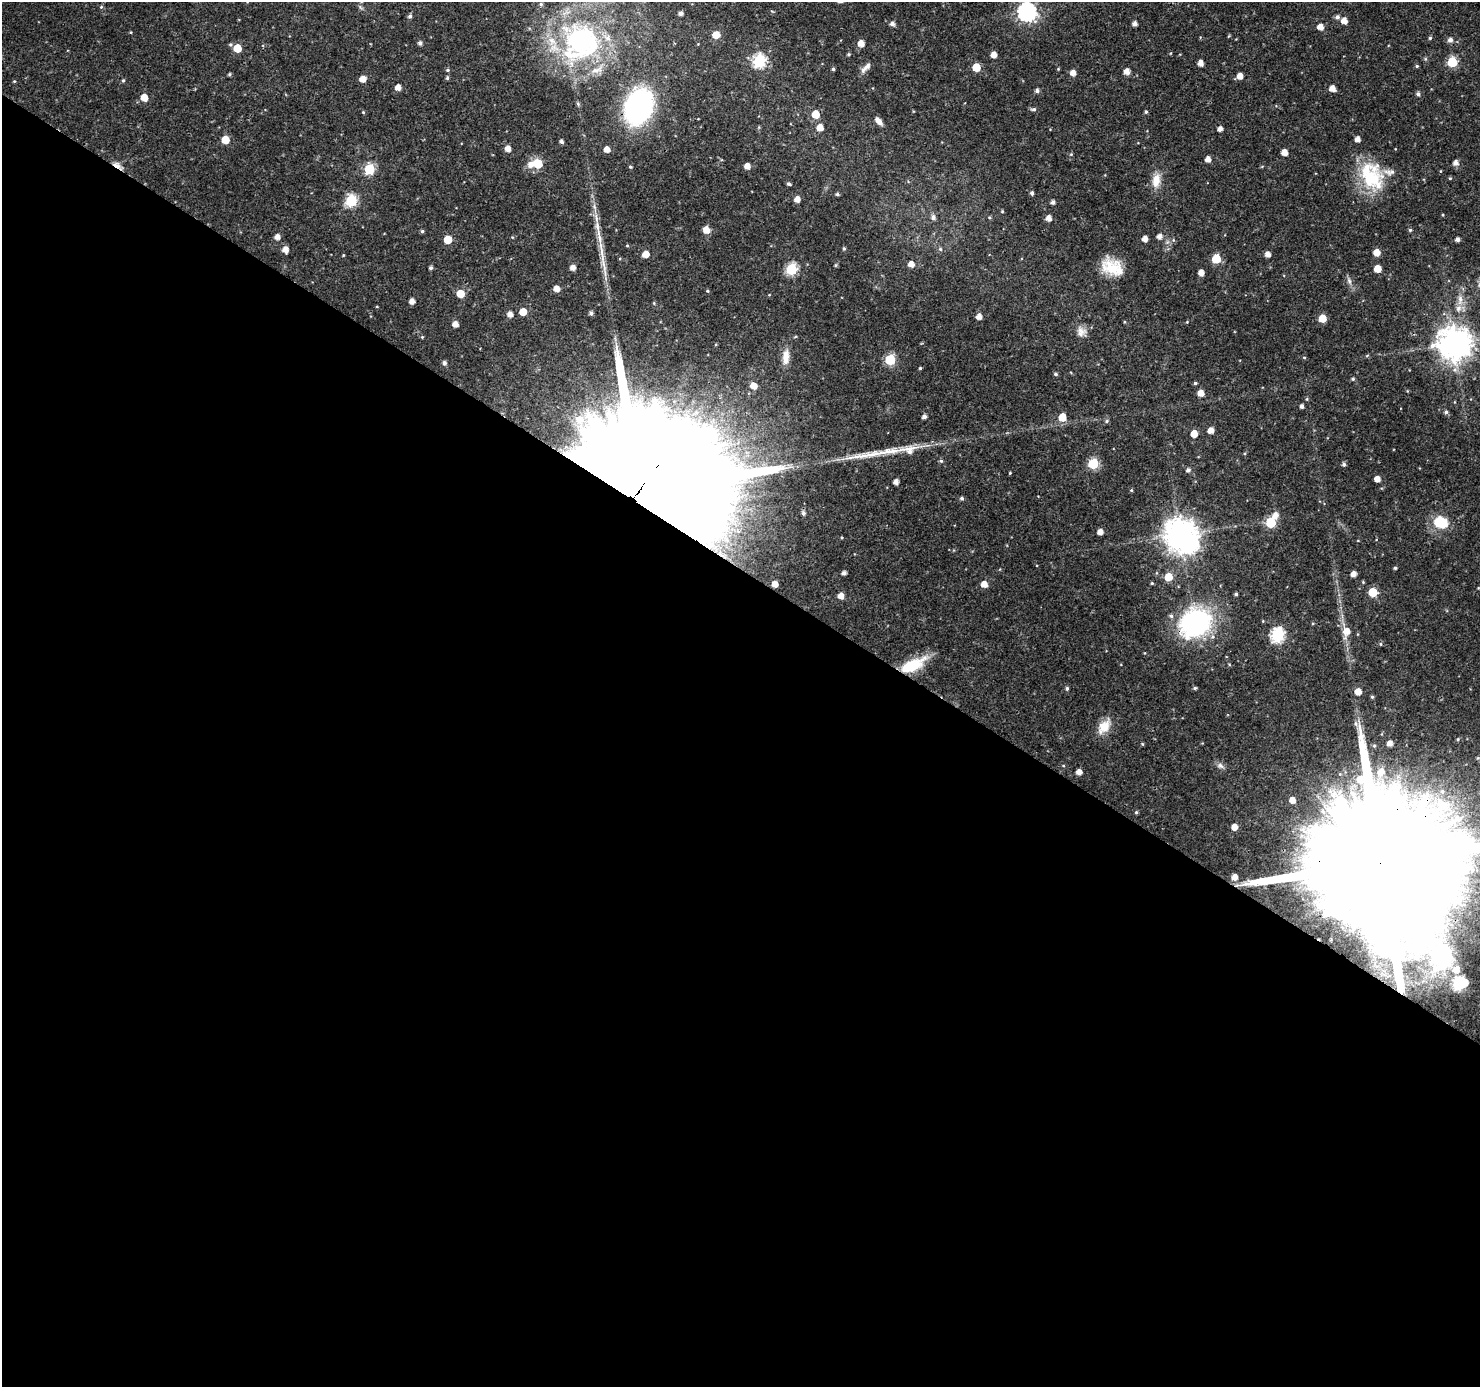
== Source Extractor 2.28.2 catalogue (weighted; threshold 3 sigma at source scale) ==
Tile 14 of 4 x 4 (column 2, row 4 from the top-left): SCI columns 1482-2959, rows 189-1573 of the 5926 x 5984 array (HDU 1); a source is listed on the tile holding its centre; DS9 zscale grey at full resolution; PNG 1482 x 1389 px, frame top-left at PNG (2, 2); no overlay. Shown black and unused: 59% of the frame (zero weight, under 3 of 4 exposures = <1% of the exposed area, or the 3 px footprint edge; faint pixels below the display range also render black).
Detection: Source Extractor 2.28.2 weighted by HDU 2 'WHT'; one run over the whole footprint, this tile lists its part. Background 0.0184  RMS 0.0016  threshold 0.00728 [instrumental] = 3 sigma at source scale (4.5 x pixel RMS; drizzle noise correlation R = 1.50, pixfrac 1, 0.0396/0.0396 arcsec/px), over >= 5 px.
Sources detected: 205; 3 inside a brighter object's white glare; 3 long thin detections or spike segments (spike, bleed or trail) — not listed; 5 inside a brighter listed object's ellipse — not listed separately; the other 194 listed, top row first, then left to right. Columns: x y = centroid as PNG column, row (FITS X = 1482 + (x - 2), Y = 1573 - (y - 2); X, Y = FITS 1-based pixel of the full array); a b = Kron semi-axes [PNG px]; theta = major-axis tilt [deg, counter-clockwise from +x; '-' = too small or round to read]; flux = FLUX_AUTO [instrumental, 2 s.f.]
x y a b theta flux
541 4 5 4 - 0.24
101 7 5 5 - 0.21
772 11 5 3 - 0.16
1027 12 7 7 - 62
681 13 4 4 - 0.64
410 16 5 4 - 0.41
1337 17 5 5 - 0.54
1344 21 5 5 - 1.4
892 24 5 5 - 0.74
1135 24 4 4 - 0.7
1320 27 5 5 - 1.4
716 35 6 5 - 2.4
1430 38 4 4 - 0.24
1450 40 5 5 - 0.74
580 42 54 52 51 33
420 43 4 4 - 0.54
861 43 5 5 - 1.8
237 48 6 6 - 3.4
849 54 4 4 - 0.22
994 55 5 4 - 1.3
759 61 6 6 - 22
1452 62 6 6 - 10
1200 63 5 4 - 1.1
1417 66 5 4 - 0.22
976 67 5 5 - 3.7
866 68 16 6 46 0.92
833 69 4 3 - 0.27
1058 69 4 4 - 0.14
447 70 5 4 - 0.26
1127 71 5 5 - 1.2
1073 73 5 5 - 1
229 74 4 3 - 0.24
1240 76 5 5 - 1.3
447 78 5 4 - 0.26
362 79 5 5 - 1.3
123 80 5 4 - 0.24
14 81 4 3 - 0.15
398 87 5 4 - 1.2
1332 88 5 5 - 1.4
1037 91 5 4 - 0.49
1418 94 5 5 - 0.47
144 97 5 5 - 2.3
578 103 6 5 - 0.26
638 106 23 17 68 48
1034 109 6 5 - 0.38
363 112 4 3 - 0.15
1146 112 4 4 - 0.25
815 114 5 5 - 3.3
878 121 9 5 -49 1
820 127 5 5 - 1.5
1220 129 4 4 - 0.8
1358 139 4 4 - 0.99
225 140 5 5 - 3.5
561 141 5 4 - 0.41
508 149 6 5 - 1.2
607 149 5 5 - 1.2
1284 152 5 5 - 1.6
1071 154 5 4 - 0.19
1208 159 5 4 - 1.1
1456 163 6 5 - 0.91
531 164 11 9 44 1.2
538 164 6 6 - 4.8
117 165 15 6 -33 1.2
747 166 4 4 - 1.2
1262 166 5 3 - 0.15
630 167 4 4 - 0.21
369 169 6 6 - 10
1450 178 4 4 - 0.18
1371 179 34 31 73 9.8
1156 180 20 10 79 2.2
789 184 4 4 - 0.31
1032 193 5 4 - 0.44
837 194 4 3 - 0.29
797 199 5 5 - 1.1
351 201 6 6 - 15
1053 202 4 4 - 0.55
1002 211 4 4 - 0.18
933 217 6 6 - 0.61
989 217 5 3 - 0.17
1049 218 5 5 - 1.1
598 228 34 6 -80 2.8
706 230 6 6 - 1.5
1410 230 5 5 - 0.24
422 231 4 4 - 0.3
1159 236 5 5 - 0.85
277 237 5 5 - 1.1
1145 239 4 4 - 1.2
1458 239 4 4 - 0.67
448 240 5 5 - 3.9
627 245 4 4 - 0.18
844 248 5 4 - 0.22
940 249 6 5 - 0.27
285 250 6 5 - 1.3
1377 252 5 5 - 1.9
646 254 5 5 - 2
1268 254 5 5 - 0.95
343 255 5 3 - 0.15
1216 259 6 5 - 5.4
911 264 5 5 - 1.3
836 265 6 3 71 0.18
1112 267 25 17 -27 4.7
431 268 4 4 - 0.39
573 268 5 5 - 1.1
791 269 6 6 - 16
1377 269 5 5 - 2.5
1201 273 5 4 - 1.2
1349 281 12 5 -71 0.64
557 289 5 5 - 1.2
707 291 5 4 - 0.19
460 294 5 5 - 3.2
769 295 4 3 - 0.11
412 301 4 4 - 1.1
1458 308 11 8 70 1
523 312 5 5 - 2.4
591 313 4 4 - 0.42
510 314 5 5 - 1.1
979 316 5 5 - 1.2
1322 318 5 5 - 3
1187 322 4 3 - 0.13
455 324 5 5 - 1.2
1081 332 14 12 -87 1.4
422 337 4 3 - 0.16
1454 343 10 10 - 310
1367 356 5 4 - 0.18
786 357 21 9 86 1.9
1304 357 5 3 - 0.16
890 360 6 6 - 12
444 363 5 5 - 0.56
920 368 3 3 - 0.21
1056 374 5 4 - 0.31
1353 379 5 5 - 0.27
1195 383 4 4 - 0.25
753 386 6 5 - 1.6
1201 393 5 5 - 1.5
1307 399 5 3 - 0.18
1302 406 4 4 - 0.52
1446 412 5 5 - 0.36
924 416 4 4 - 0.61
1062 417 6 5 - 3.2
579 419 8 8 - 1
1107 421 7 5 29 0.28
1211 431 5 5 - 1.3
1194 434 5 5 - 2.3
890 451 41 9 7 3.3
941 461 5 4 - 0.26
1093 464 6 6 - 11
1344 464 5 4 - 0.41
1188 470 5 5 - 0.52
1010 473 3 3 - 0.14
1377 479 5 4 - 1.2
896 482 4 4 - 0.85
643 485 40 31 44 15000
1131 490 4 4 - 0.19
962 498 5 4 - 0.37
803 513 5 5 - 0.49
1276 515 7 7 - 1.1
1271 523 6 6 - 10
1443 524 15 11 61 3.1
1100 532 5 4 - 1.1
1180 534 10 9 - 290
842 537 4 3 - 0.15
1395 568 4 3 - 0.25
844 573 4 4 - 0.64
1354 574 5 4 - 1.1
1168 577 6 6 - 3.1
1363 582 4 4 - 0.15
1152 583 4 3 - 0.19
775 584 5 4 - 1.2
984 584 5 5 - 1.6
1373 592 6 5 - 5
1236 594 4 3 - 0.26
841 596 5 5 - 1.4
1195 623 38 31 33 22
1346 631 9 7 80 1.9
1277 635 7 6 - 24
1380 644 5 4 - 0.21
912 665 27 11 25 8
1067 688 5 4 - 0.32
1195 688 5 4 - 0.27
1358 692 5 5 - 1.6
1372 697 4 4 - 0.24
1104 726 23 12 52 2.6
1390 743 5 4 - 1.1
1142 744 4 4 - 0.17
1220 766 10 7 -22 0.61
1079 772 5 4 - 1.1
1381 772 12 9 68 2
1292 800 5 4 - 1.3
1136 812 4 4 - 0.24
1234 827 5 5 - 1.4
1383 861 63 39 61 17000
1235 877 5 5 - 1.2
1456 970 7 6 - 1.5
1459 984 7 6 - 20
Overlapping masked pixels (flux is a lower limit): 5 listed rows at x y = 117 165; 643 485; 1195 623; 912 665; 1383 861
Isophote crosses this tile's border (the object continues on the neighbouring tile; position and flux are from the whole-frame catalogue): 2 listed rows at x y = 1027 12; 1383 861